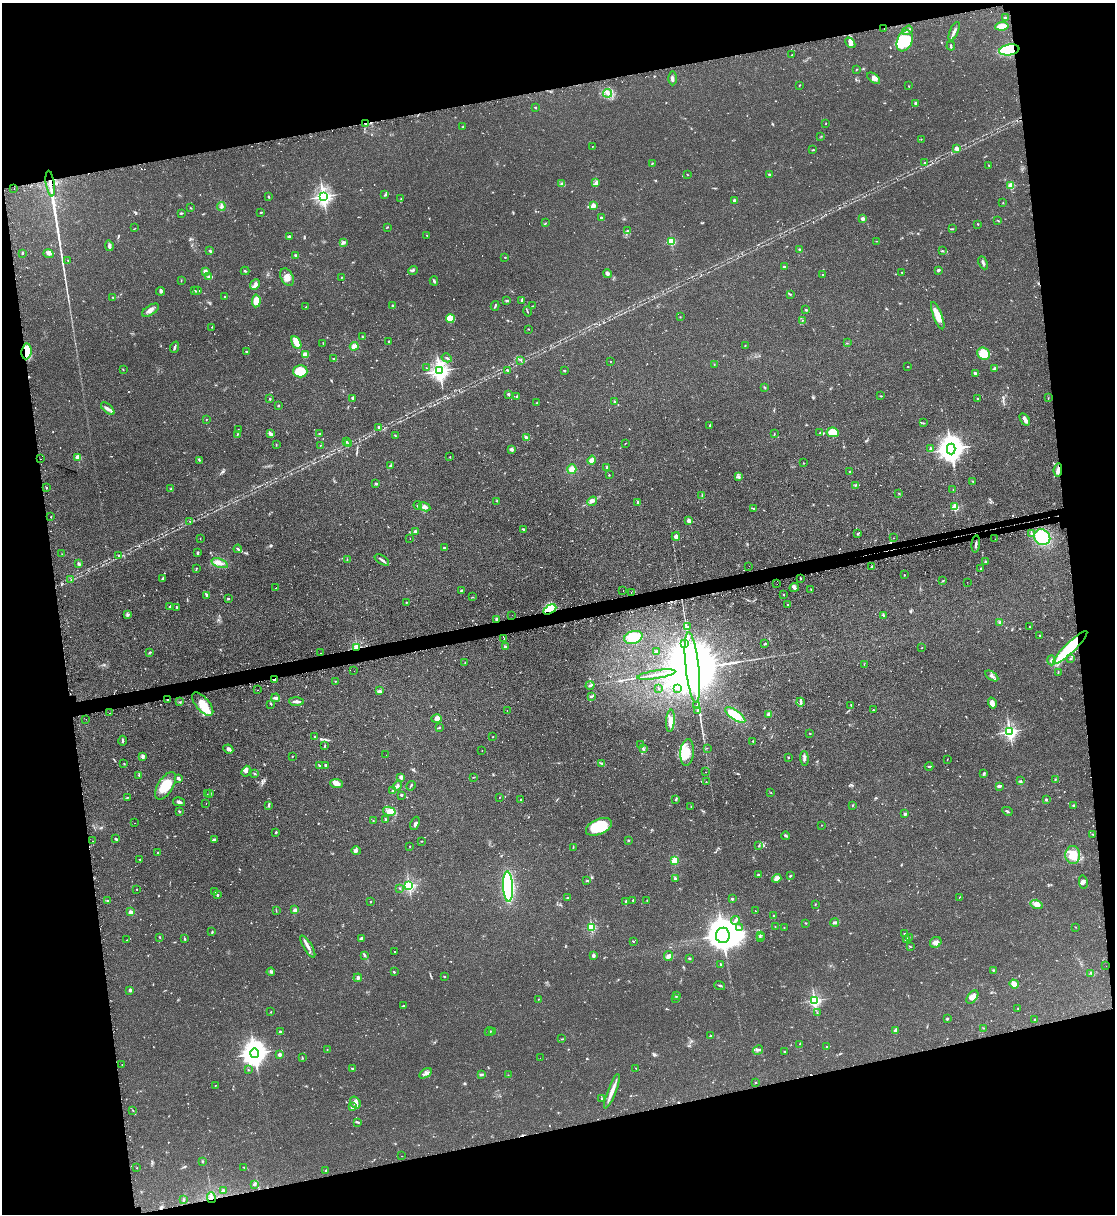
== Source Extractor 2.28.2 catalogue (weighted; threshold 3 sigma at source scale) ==
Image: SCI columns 159-4607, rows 32-4876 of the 4880 x 4907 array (HDU 1 of 3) = the unmasked area's bounding box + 8 px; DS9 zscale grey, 4 x 4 block average (1 PNG px = mean of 4 x 4 image px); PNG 1117 x 1216 px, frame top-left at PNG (2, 3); each listed source drawn as its Kron ellipse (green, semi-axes under 4 px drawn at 4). Shown black and unused: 25% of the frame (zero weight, under 2 of 3 exposures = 4% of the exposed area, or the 3 px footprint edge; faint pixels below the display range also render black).
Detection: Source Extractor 2.28.2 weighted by HDU 2 'WHT'. Background 0.0901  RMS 0.0079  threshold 0.0357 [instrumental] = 3 sigma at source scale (4.5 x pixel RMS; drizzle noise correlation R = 1.50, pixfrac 1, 0.05/0.05 arcsec/px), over >= 5 px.
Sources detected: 880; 6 too faint to see at this stretch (4 x 4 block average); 3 inside a brighter object's white glare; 61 cosmic-ray / hot-pixel residue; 3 long thin detections or spike segments (spike, bleed or trail) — neither listed nor drawn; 17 coinciding with a brighter row at this scale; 34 inside a brighter listed object's ellipse — not listed separately; of the other 756, all 500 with FLUX_AUTO >= 1.71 (the completeness limit of this list) listed and drawn (256 fainter detections not listed), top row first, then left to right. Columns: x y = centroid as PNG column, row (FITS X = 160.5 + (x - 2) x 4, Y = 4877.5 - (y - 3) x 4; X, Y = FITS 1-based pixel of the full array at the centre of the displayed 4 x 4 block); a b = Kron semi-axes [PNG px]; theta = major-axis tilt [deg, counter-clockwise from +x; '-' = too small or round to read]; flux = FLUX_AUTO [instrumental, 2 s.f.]
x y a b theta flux
1005 17 2 2 - 3.2
1002 26 7 3 7 53
884 28 2 2 - 3.6
907 30 6 3 33 11
954 31 10 2 66 15
905 41 11 7 66 70
850 43 6 4 -47 18
951 46 4 2 - 5.4
1009 50 10 5 9 290
792 55 2 2 - 1.7
856 70 2 2 - 1.7
672 78 7 3 90 13
874 78 7 3 -39 17
799 85 2 2 - 2.7
909 86 2 2 - 3.9
608 93 4 4 - 16
916 103 3 3 - 6
535 107 2 2 - 10
826 123 2 2 - 1.9
365 124 2 2 - 4.3
463 126 3 2 - 2.4
821 136 2 2 - 1.8
921 139 2 2 - 2.1
592 146 2 2 - 1.9
957 149 3 2 - 38
813 150 3 2 - 3.8
652 163 2 2 - 3.7
925 163 3 2 - 7.3
989 165 3 2 - 2.5
687 174 2 2 - 2.1
769 175 3 2 - 7.3
562 183 2 2 - 3.7
596 183 4 2 - 7.3
50 184 13 2 -82 28
1011 186 2 2 - 220
14 189 2 2 - 6.1
384 195 2 2 - 2
268 196 3 2 - 3.4
323 196 3 3 - 1900
401 199 3 2 - 2.4
734 201 2 2 - 41
1003 203 2 2 - 2.1
221 206 4 2 - 8.1
593 206 2 2 - 130
191 208 2 2 - 2.4
261 212 2 2 - 2.4
182 213 2 2 - 2.1
602 218 3 2 - 8.4
863 219 2 2 - 21
998 220 2 2 - 2
546 223 2 2 - 2.5
978 224 2 2 - 2.6
388 227 2 2 - 2.2
135 228 2 2 - 2.2
952 229 3 2 - 3.3
627 231 2 2 - 2.8
427 235 2 2 - 3.4
289 236 4 3 - 7.9
671 241 2 2 - 350
877 241 2 2 - 2
343 242 3 2 - 7.2
109 246 5 2 - 8
799 249 2 2 - 5.2
210 251 3 2 - 6.9
943 251 2 2 - 3.1
22 253 2 2 - 5.7
48 254 5 3 - 12
296 256 2 2 - 9.3
505 257 2 2 - 6.4
68 260 2 2 - 2.1
983 263 7 2 -64 11
784 267 3 2 - 6.6
413 270 5 3 - 7.3
938 270 3 2 - 9.6
205 271 2 2 - 39
245 271 4 2 - 5
902 272 2 2 - 2.1
607 274 4 4 - 9.8
822 274 2 2 - 1.8
209 277 2 2 - 19
287 277 9 6 -60 36
342 277 2 2 - 2.6
181 280 2 2 - 1.7
434 281 4 2 - 6.6
255 284 6 2 51 11
160 291 4 3 - 9
195 291 2 2 - 3.7
198 291 3 2 - 4
790 294 2 2 - 3.9
224 296 2 2 - 2
113 298 2 2 - 1.8
507 300 4 2 - 5.5
521 300 3 2 - 4.6
256 301 6 4 85 64
393 306 2 2 - 30
495 306 5 2 - 5.4
532 306 2 2 - 3.2
306 307 2 2 - 2.5
150 310 9 4 33 24
806 310 3 2 - 4
527 311 5 2 - 3.5
938 316 14 4 -69 51
680 317 2 2 - 2.1
450 319 4 4 - 73
802 320 2 2 - 2.4
212 327 2 2 - 9.3
529 329 2 2 - 2.2
362 337 3 2 - 4.3
389 341 2 2 - 4.7
296 342 7 3 -63 73
323 343 3 2 - 2.3
847 343 2 2 - 1.8
745 345 2 2 - 2.3
354 346 4 3 - 21
175 347 6 2 71 9.2
26 351 8 5 85 99
246 351 2 2 - 5.4
984 354 7 5 -35 75
305 355 3 3 - 41
447 358 5 2 - 5.5
333 359 2 2 - 3.6
521 360 2 2 - 2
610 361 2 2 - 1.9
714 364 3 2 - 2.2
908 366 2 2 - 1.8
426 368 2 2 - 2.1
995 368 3 2 - 10
123 369 2 2 - 3.5
508 370 3 2 - 4.3
300 371 7 6 - 110
440 371 3 3 - 2300
564 371 2 2 - 4.1
975 373 3 2 - 13
764 387 2 2 - 1.9
509 394 2 2 - 31
517 396 3 2 - 5
881 396 2 2 - 3.1
353 398 3 2 - 11
1048 398 2 2 - 2.2
270 399 3 2 - 4.2
977 399 3 2 - 2.8
614 402 2 2 - 4.5
537 403 2 2 - 1.7
278 406 3 2 - 4.2
108 409 8 3 -41 17
206 419 2 2 - 2
1025 419 7 3 -56 16
923 423 2 2 - 2.2
710 426 3 2 - 3.8
379 427 2 2 - 15
238 429 2 2 - 2.3
833 432 6 4 -8 79
820 433 3 2 - 3
237 434 2 2 - 2.2
270 434 3 3 - 18
319 434 3 2 - 3.7
774 434 2 2 - 3
395 436 3 2 - 3.1
527 438 2 2 - 3.4
346 441 3 2 - 4.9
348 443 2 2 - 1.8
625 443 2 2 - 1.9
276 445 3 2 - 3.1
320 445 2 2 - 2
930 448 3 2 - 6.7
511 449 3 3 - 11
951 449 5 4 - 5500
78 457 2 2 - 170
450 457 2 2 - 2.5
41 459 2 2 - 3.9
199 460 2 2 - 3.7
592 460 4 3 - 28
803 463 2 2 - 1.8
390 466 3 3 - 6.4
607 468 4 2 - 5.8
572 469 4 4 - 31
1058 470 7 2 85 20
850 472 2 2 - 2.4
609 475 2 2 - 5
738 476 2 2 - 1.9
973 481 3 2 - 2.7
376 484 3 2 - 6.3
855 485 2 2 - 2.9
46 488 2 2 - 4.8
171 489 3 2 - 3.8
953 489 2 2 - 2
899 493 2 2 - 2.5
702 495 3 2 - 2
497 501 2 2 - 1.9
592 501 5 3 - 12
638 503 4 2 - 12
418 505 4 2 - 7.6
425 507 6 4 -29 15
955 507 2 2 - 260
753 508 4 2 - 3.9
51 517 2 2 - 1.8
190 521 2 2 - 1.8
689 521 4 3 - 11
523 529 4 2 - 5.5
415 531 2 2 - 33
857 534 2 2 - 4
1031 534 3 2 - 3.4
676 536 4 4 - 17
1042 537 8 7 - 190
200 538 2 2 - 1.7
410 538 2 2 - 3.3
894 538 2 2 - 1.7
995 539 2 2 - 2
976 544 8 2 84 12
444 548 2 2 - 17
238 549 4 2 - 7.1
198 553 3 2 - 7.2
62 554 2 2 - 1.8
119 556 2 2 - 2.5
347 559 3 2 - 2.4
382 560 8 2 -33 11
986 562 3 3 - 6.8
220 563 8 4 -20 25
79 564 3 2 - 10
749 566 2 2 - 2.3
872 567 3 2 - 3.1
196 568 4 2 - 3.1
981 569 2 2 - 3.2
904 575 2 2 - 2.4
163 578 4 2 - 5.1
801 578 2 2 - 2.7
71 580 2 2 - 1.9
943 581 3 2 - 3.3
967 582 2 2 - 2.2
777 584 2 2 - 3.6
794 587 5 3 - 9.6
276 588 2 2 - 7
461 590 3 2 - 6
811 590 2 2 - 1.8
623 591 2 2 - 2.3
631 592 2 2 - 2.1
207 595 4 2 - 7.3
784 595 2 2 - 4.4
473 597 2 2 - 1.7
228 599 2 2 - 4.8
406 602 2 2 - 3.2
788 605 2 2 - 4
170 607 2 2 - 3.8
177 607 2 2 - 5.3
550 609 7 3 29 86
128 614 3 3 - 6.7
512 615 2 2 - 3.6
883 615 4 2 - 5.9
496 619 3 2 - 10
1000 622 3 3 - 7.3
688 627 2 2 - 57
1029 627 2 2 - 8.7
1040 635 2 2 - 5.6
633 637 9 6 16 120
504 639 2 2 - 2.2
685 644 2 2 - 4.3
765 644 2 2 - 4.2
505 646 3 3 - 5.9
357 647 2 2 - 240
922 648 2 2 - 2.1
1070 648 23 5 44 270
150 652 2 2 - 1.9
656 652 2 2 - 50
320 653 2 2 - 3.2
1070 659 2 2 - 3.2
1051 660 5 3 - 8.6
465 662 3 2 - 1.8
864 664 3 2 - 2.2
692 667 35 6 -84 95000
354 671 2 2 - 3.7
1058 672 4 2 - 3.1
656 675 19 2 9 30
992 676 7 3 -33 14
274 680 2 2 - 6.4
335 681 2 2 - 2.1
590 685 4 2 - 7.9
677 688 2 2 - 4.3
659 689 2 2 - 2.5
257 690 2 2 - 2.3
380 690 3 2 - 3.9
591 696 3 2 - 6
276 698 4 3 - 12
168 700 2 2 - 7.6
296 701 7 2 -3 20
180 702 2 2 - 2.8
801 702 4 2 - 8.6
992 703 5 4 - 26
203 704 14 6 -49 97
271 704 2 2 - 2.9
697 705 2 2 - 340
851 705 3 2 - 2.8
873 710 2 2 - 2.4
507 711 2 2 - 3
697 711 2 2 - 31
110 713 2 2 - 3.6
769 714 2 2 - 86
735 715 12 4 -34 83
86 719 2 2 - 1.9
437 719 5 3 - 26
670 721 11 4 86 33
439 727 3 2 - 4.2
1010 732 2 2 - 1400
810 733 2 2 - 2.7
315 737 3 2 - 4.7
493 737 2 2 - 2
122 741 5 2 - 6.1
753 741 2 2 - 3.1
640 744 2 2 - 1.9
325 746 3 2 - 3.2
643 748 2 2 - 2.3
707 748 2 2 - 1.9
228 749 5 2 - 21
482 751 2 2 - 1.8
687 752 13 6 85 58
386 755 2 2 - 1.8
143 756 3 2 - 6.8
292 756 2 2 - 2.5
788 757 2 2 - 9.9
804 758 7 2 -87 13
947 760 2 2 - 2
602 763 2 2 - 2.4
124 764 2 2 - 2.3
319 765 2 2 - 4
326 765 2 2 - 30
929 766 4 2 - 5.2
246 771 6 3 69 11
705 772 2 2 - 2
255 773 2 2 - 2.3
983 774 4 2 - 5
139 775 4 2 - 3.7
401 777 3 2 - 21
474 777 2 2 - 1.8
178 778 4 2 - 13
1055 780 3 2 - 3.8
1021 781 2 2 - 3.3
706 782 2 2 - 2.4
337 784 6 4 -2 25
165 786 15 7 58 120
397 786 5 2 - 9.2
411 786 5 2 - 4.4
999 786 3 2 - 14
393 790 3 2 - 4.2
771 792 2 2 - 1.7
207 794 2 2 - 1.7
210 794 3 2 - 3.2
401 795 2 2 - 10
127 797 2 2 - 2.1
500 797 2 2 - 3.7
1046 799 2 2 - 19
521 800 4 2 - 2.8
675 800 2 2 - 3.4
179 802 6 3 -12 14
206 804 2 2 - 1.8
853 805 3 2 - 3.2
1074 805 2 2 - 14
268 806 2 2 - 4
691 806 2 2 - 2
179 811 3 2 - 5
389 811 6 2 -15 15
1007 811 5 2 - 5.9
905 814 2 2 - 32
385 819 3 2 - 5
373 821 2 2 - 1.9
134 823 2 2 - 3.9
415 823 7 3 68 10
821 825 2 2 - 1.9
599 827 14 7 24 170
276 832 3 2 - 4.1
1093 834 2 2 - 2.9
786 836 4 2 - 6.6
116 839 3 2 - 6.7
215 839 3 2 - 6.4
628 840 2 2 - 2
92 841 2 2 - 5.9
421 841 2 2 - 2.4
410 846 2 2 - 2.5
759 846 2 2 - 2.9
573 847 3 2 - 3.7
356 851 4 4 - 11
158 853 2 2 - 3.5
1073 855 9 7 -85 81
140 859 2 2 - 4.1
674 861 2 2 - 260
758 875 3 2 - 6.1
790 876 4 2 - 3.7
675 878 2 2 - 22
777 878 5 4 - 14
587 881 3 2 - 3.7
1083 882 7 3 -79 13
409 886 2 2 - 900
508 887 15 5 -87 590
400 888 2 2 - 3.6
137 889 2 2 - 2.4
214 892 2 2 - 6.8
217 895 3 2 - 6
960 897 2 2 - 1.8
567 898 3 2 - 5
732 899 2 2 - 19
107 900 3 2 - 3.1
633 900 3 2 - 2.3
647 900 2 2 - 2.6
371 902 2 2 - 2.1
626 902 4 2 - 4.7
1037 904 6 4 -18 28
815 905 2 2 - 2
295 910 2 2 - 67
276 911 3 2 - 1.8
755 911 2 2 - 2.6
131 912 2 2 - 81
774 915 2 2 - 4
735 921 4 2 - 6.9
835 922 4 3 - 10
806 923 2 2 - 2.5
775 926 2 2 - 1.9
591 927 2 2 - 440
739 927 2 2 - 4.1
1075 927 2 2 - 2.2
784 928 2 2 - 2
212 932 3 2 - 3.1
904 934 2 2 - 3.6
723 935 7 7 - 11000
760 935 3 2 - 5.5
160 937 3 2 - 2.7
909 937 2 2 - 2
361 938 4 2 - 6.3
760 938 2 2 - 2.2
185 939 3 2 - 3.7
906 939 3 2 - 5
127 940 2 2 - 1.9
633 941 2 2 - 3.3
936 942 6 5 - 21
308 946 12 3 -59 22
910 946 3 2 - 3.2
394 952 2 2 - 2.7
365 955 3 2 - 5.7
593 955 2 2 - 55
668 956 5 3 - 12
690 958 3 2 - 4.8
721 965 4 2 - 3.5
1106 966 2 2 - 2.3
993 970 3 2 - 2.1
271 972 4 3 - 7.6
394 972 2 2 - 5.2
1091 973 3 2 - 2.5
444 976 2 2 - 4.1
358 978 4 3 - 12
1014 984 5 3 - 30
720 985 5 2 - 6.5
130 990 3 2 - 13
677 995 3 2 - 3.7
972 997 8 4 52 28
538 999 2 2 - 1.9
675 999 2 2 - 2.1
814 1000 2 2 - 1100
404 1005 3 2 - 3.1
1018 1008 2 2 - 2.7
271 1012 2 2 - 1.8
817 1013 2 2 - 1.8
947 1019 3 2 - 4.5
1035 1020 2 2 - 12
983 1028 2 2 - 2.4
896 1030 4 2 - 22
280 1032 3 2 - 11
489 1032 5 2 - 5.8
492 1032 2 2 - 2.7
711 1036 3 2 - 2.6
562 1039 2 2 - 1.9
799 1044 3 2 - 1.9
827 1046 3 2 - 3.2
327 1050 3 2 - 2.2
758 1050 5 2 - 5.2
784 1052 3 2 - 2.3
254 1053 5 4 - 4700
280 1055 2 2 - 57
302 1058 3 2 - 3.3
540 1058 2 2 - 12
122 1064 2 2 - 2.5
352 1068 2 2 - 9.8
636 1068 2 2 - 1.8
248 1070 2 2 - 5
426 1073 7 2 32 14
481 1074 4 2 - 5.6
508 1075 2 2 - 1.7
756 1083 2 2 - 3.4
215 1085 2 2 - 2.6
612 1091 18 3 69 39
601 1098 2 2 - 2.6
355 1103 6 5 - 22
352 1107 2 2 - 43
133 1110 3 2 - 2.3
358 1122 3 2 - 4.9
401 1156 2 2 - 1.8
202 1161 2 2 - 3.5
244 1167 3 2 - 2.1
137 1168 2 2 - 3.2
326 1170 3 2 - 4.2
254 1184 3 2 - 5.7
223 1190 2 2 - 18
211 1198 5 3 - 14
184 1199 3 2 - 3.5
Overlapping masked pixels (flux is a lower limit): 13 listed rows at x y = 884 28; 1009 50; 365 124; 50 184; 26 351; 1058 470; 550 609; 496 619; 357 647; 1070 648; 274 680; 168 700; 211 1198
Diffuse or blended objects may show on this block-average render without a row.